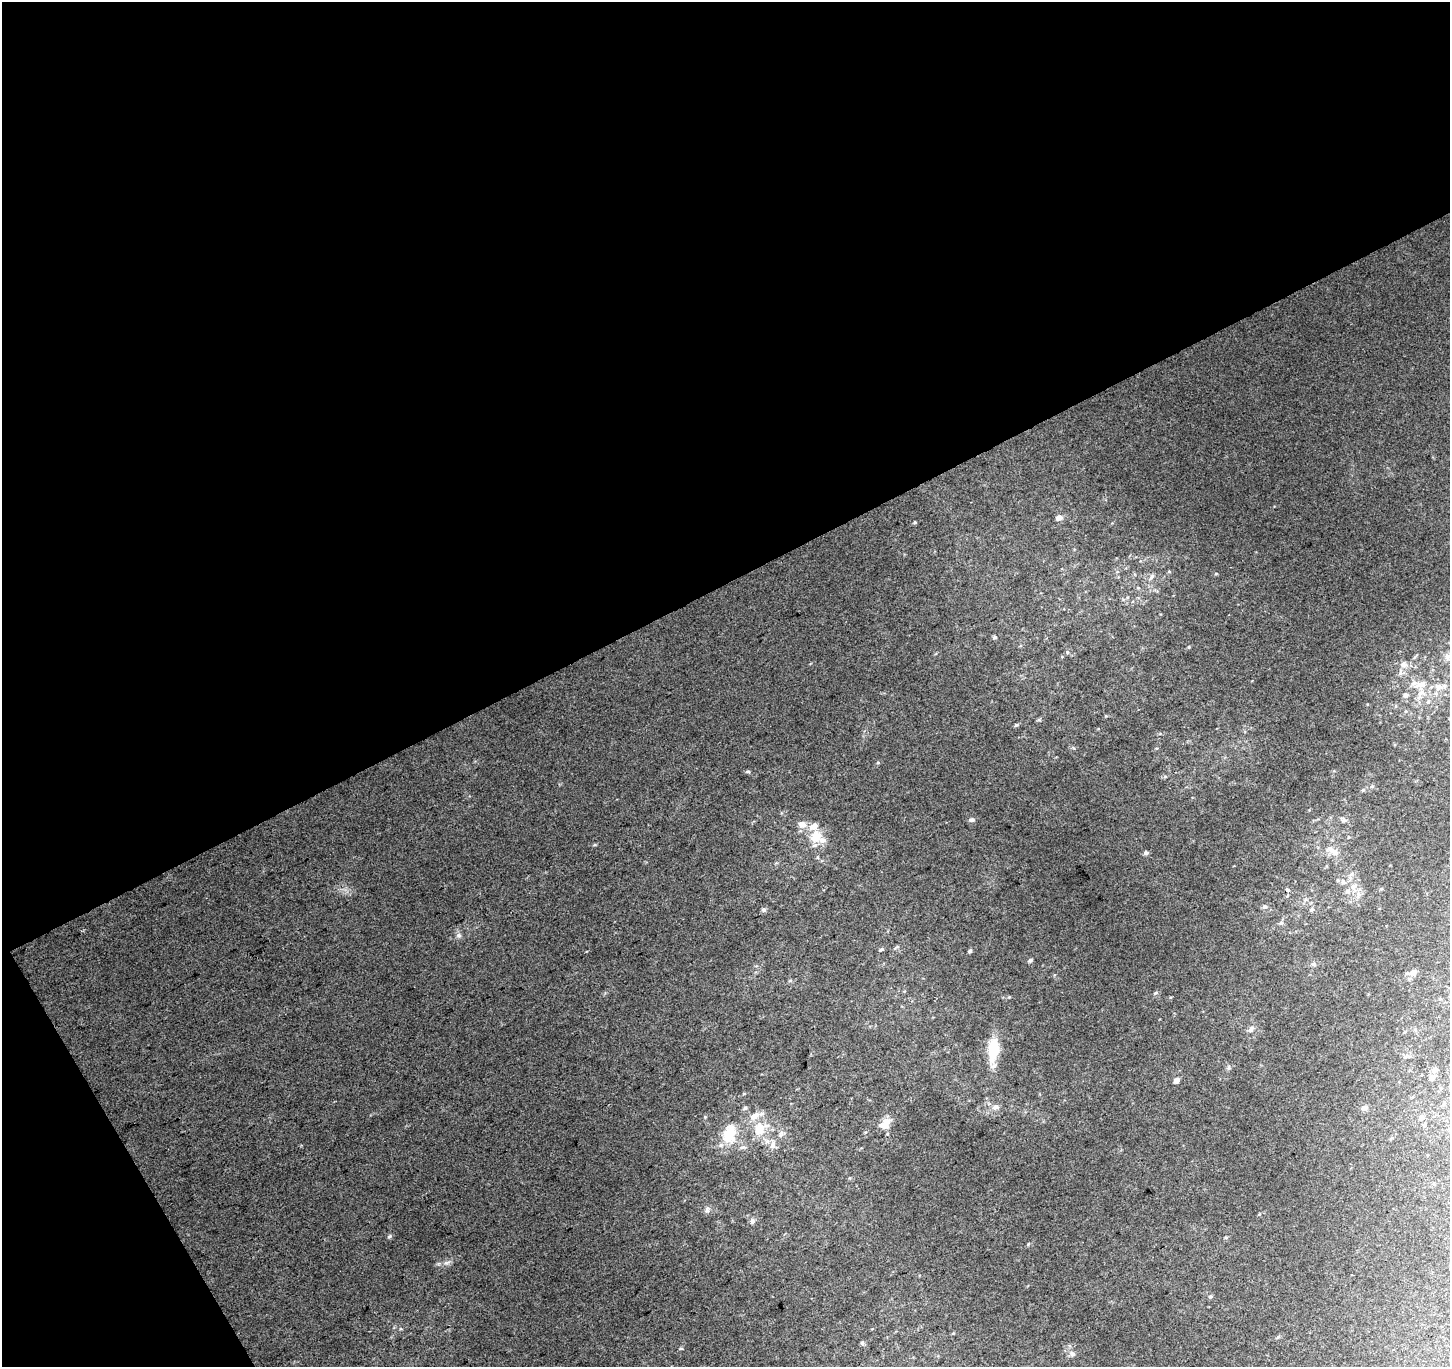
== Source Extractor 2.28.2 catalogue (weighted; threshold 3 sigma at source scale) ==
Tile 1 of 2 x 2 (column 1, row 1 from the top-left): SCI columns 3-1450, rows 1433-2797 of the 2899 x 2849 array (HDU 1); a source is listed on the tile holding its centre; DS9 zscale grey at full resolution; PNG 1452 x 1369 px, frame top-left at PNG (2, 2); no overlay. Shown black and unused: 45% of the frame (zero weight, under 2 of 3 exposures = <1% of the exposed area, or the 3 px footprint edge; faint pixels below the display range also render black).
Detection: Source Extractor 2.28.2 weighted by HDU 2 'WHT'; one run over the whole footprint, this tile lists its part. Background 0.162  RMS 0.023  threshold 0.105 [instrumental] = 3 sigma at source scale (4.5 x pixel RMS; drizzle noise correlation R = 1.50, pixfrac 1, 0.0396/0.0396 arcsec/px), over >= 5 px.
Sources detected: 68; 8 inside a brighter listed object's ellipse — not listed separately; the other 60 listed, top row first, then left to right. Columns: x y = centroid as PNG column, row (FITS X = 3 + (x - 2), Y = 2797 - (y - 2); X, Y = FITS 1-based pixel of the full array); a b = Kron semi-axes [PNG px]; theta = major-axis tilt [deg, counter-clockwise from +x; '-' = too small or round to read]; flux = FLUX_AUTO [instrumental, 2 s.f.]
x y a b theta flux
1059 518 7 6 - 10
915 522 4 4 - 2.4
1169 571 6 4 -1 2.4
1151 577 8 4 53 4.8
995 637 5 4 - 3.8
1067 652 5 3 - 2.8
1448 657 10 9 - 11
1404 664 9 8 - 12
1421 685 14 10 14 24
1438 687 13 9 4 18
1406 695 6 6 - 6.9
1428 702 6 4 20 3.3
1016 725 5 4 - 3.4
748 772 6 3 7 3.3
1363 790 6 3 18 2.8
972 820 6 5 - 5.6
1343 820 8 6 -30 6.1
802 824 8 7 - 16
816 837 18 16 64 43
1335 852 11 8 -33 14
1146 853 6 5 - 5.5
1343 882 7 6 - 6.4
1354 886 10 6 20 9.8
1287 890 4 3 - 9.5
1264 907 6 5 - 5
1312 909 6 5 - 4.9
763 910 6 6 - 4.7
1281 923 6 5 - 4.2
459 935 8 6 -21 5.7
881 949 5 4 - 3.3
970 951 5 4 - 4.2
1030 960 6 4 29 4.6
1313 964 6 5 - 4.1
1413 972 10 8 24 10
1156 993 5 4 - 3.1
1009 997 4 4 - 2
1251 1029 10 6 56 7.8
993 1050 22 11 85 73
1405 1057 6 4 44 3.8
1435 1069 8 7 - 6.7
1432 1078 7 6 - 11
1176 1081 5 5 - 10
996 1107 7 7 - 8.9
745 1108 6 4 20 4.3
1365 1108 7 6 - 7.9
1421 1117 6 6 - 9.7
886 1121 12 11 - 17
760 1129 20 17 65 52
730 1134 21 14 74 62
781 1134 11 5 67 7.1
773 1145 12 7 71 11
743 1147 8 5 7 5.2
708 1210 7 5 -74 6.8
752 1221 7 7 - 6.3
389 1236 6 5 - 3.8
1210 1296 5 5 - 3.4
1278 1337 5 4 - 3.6
862 1343 5 5 - 4
681 1348 5 3 - 2.3
1072 1354 10 6 -45 7.1
Isophote crosses this tile's border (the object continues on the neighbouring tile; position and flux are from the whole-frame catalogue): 1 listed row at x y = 1448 657
Unlisted compact peaks at least as high as the median listed source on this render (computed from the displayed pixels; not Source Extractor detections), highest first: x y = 446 1263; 705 1117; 1189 647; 1028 1244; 595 845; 878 763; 1039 720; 1106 716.